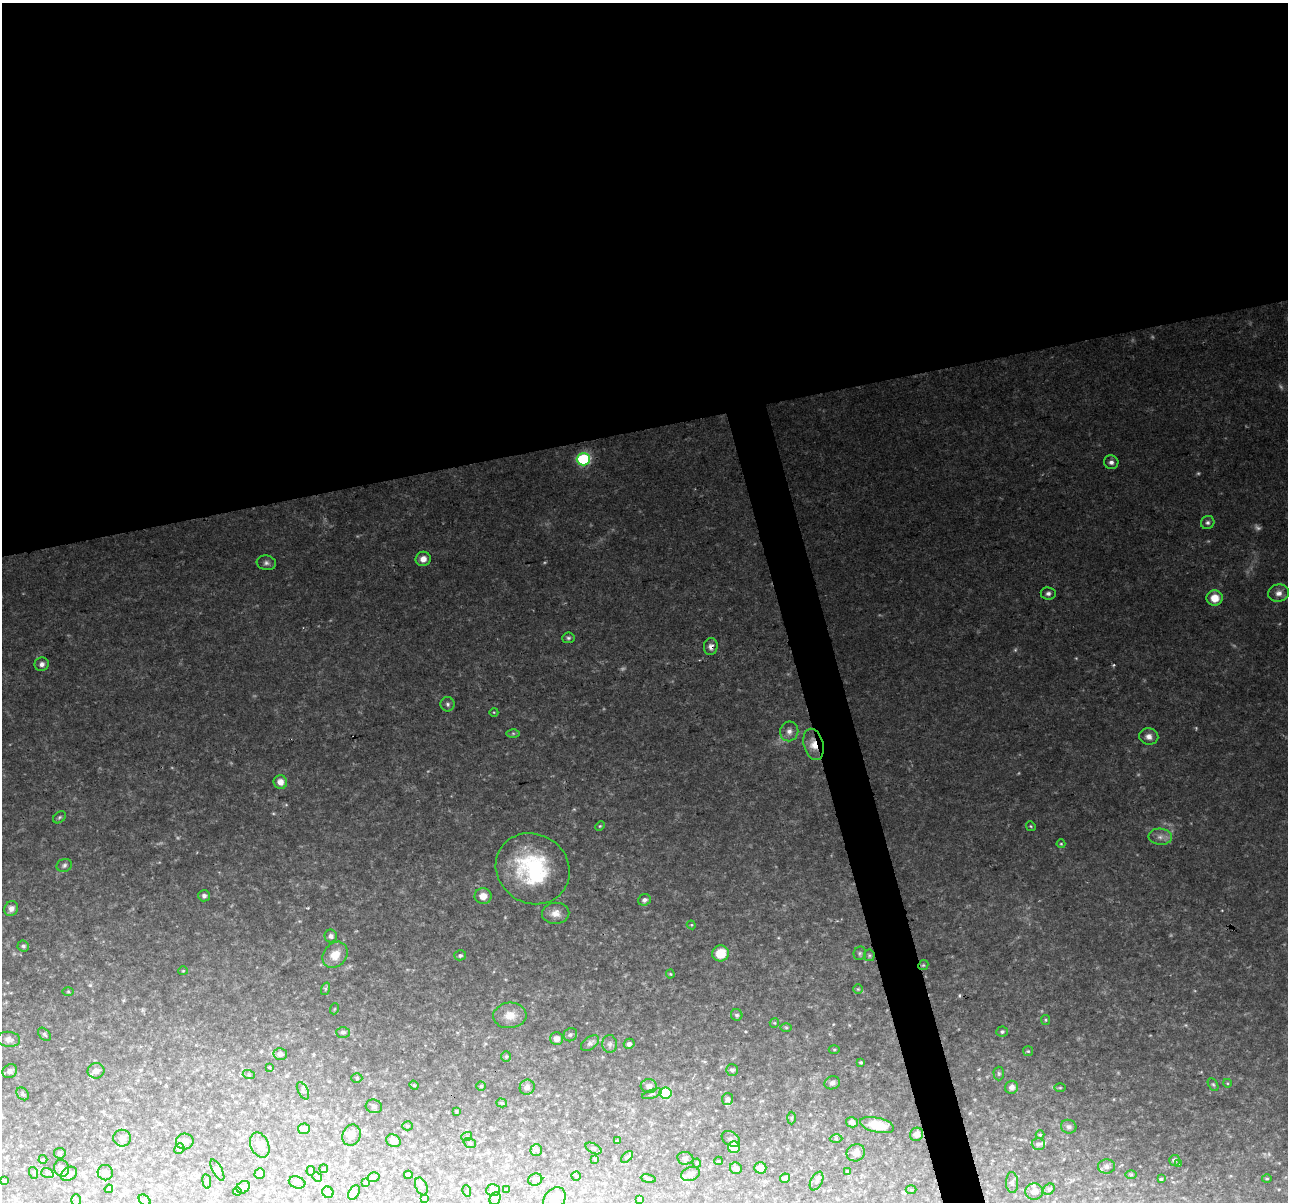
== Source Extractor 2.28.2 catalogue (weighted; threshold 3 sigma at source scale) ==
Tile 2 of 4 x 4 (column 2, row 1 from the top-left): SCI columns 1287-2572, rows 3647-4846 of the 5144 x 4939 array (HDU 1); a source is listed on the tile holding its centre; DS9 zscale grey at full resolution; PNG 1290 x 1204 px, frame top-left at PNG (2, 3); each listed source drawn as its Kron ellipse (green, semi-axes under 4 px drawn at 4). Shown black and unused: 38% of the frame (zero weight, under 2 of 3 exposures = <1% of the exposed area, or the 3 px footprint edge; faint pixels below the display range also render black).
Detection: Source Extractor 2.28.2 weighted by HDU 2 'WHT'; one run over the whole footprint, this tile lists its part. Background 0.0766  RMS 0.0094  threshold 0.0423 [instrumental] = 3 sigma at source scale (4.5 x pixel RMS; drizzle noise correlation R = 1.50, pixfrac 1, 0.0396/0.0396 arcsec/px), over >= 5 px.
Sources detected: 183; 10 too faint to see at this stretch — neither listed nor drawn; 4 inside a brighter listed object's ellipse — not listed separately; the other 169 listed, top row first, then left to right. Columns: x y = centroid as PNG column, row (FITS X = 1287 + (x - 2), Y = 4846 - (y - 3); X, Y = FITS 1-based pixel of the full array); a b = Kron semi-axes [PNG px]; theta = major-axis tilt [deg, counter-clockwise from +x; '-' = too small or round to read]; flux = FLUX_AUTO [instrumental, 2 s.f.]
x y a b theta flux
583 459 6 6 - 120
1111 462 7 6 - 3.8
1208 523 7 6 - 2.7
423 559 7 7 - 6.7
266 563 9 7 -10 3.6
1048 593 7 6 - 3.2
1279 593 10 8 11 6.5
1215 598 8 7 - 15
568 638 6 5 - 2
711 647 8 7 - 4.2
42 664 7 7 - 4.3
448 704 7 7 - 2.6
494 712 4 3 - 0.79
789 731 10 9 - 6.2
513 733 6 4 -1 1.7
1149 737 9 8 - 5.7
814 744 16 9 -75 15
280 782 7 6 - 7.7
59 817 7 5 41 1.8
600 826 5 4 - 1.2
1031 826 5 4 - 1.2
1160 837 11 8 -4 6.1
1061 844 4 4 - 1
64 865 8 6 21 2.6
533 869 38 34 -34 110
204 896 6 5 - 2.8
483 896 8 8 - 9.5
644 900 6 5 - 3.2
11 909 8 6 63 4.8
556 913 13 10 2 9
691 925 4 4 - 1
331 936 6 6 - 3.5
23 946 6 5 - 2
720 953 8 8 - 20
860 953 7 6 - 2
335 955 14 11 50 15
460 955 6 5 - 2.4
869 955 6 5 - 1.5
923 965 5 4 - 1.2
183 971 4 4 - 0.98
670 974 4 4 - 0.98
325 989 6 4 72 1.5
858 989 5 5 - 1.2
68 992 6 4 0 1.1
334 1009 5 3 - 0.88
510 1015 16 13 4 13
737 1015 6 5 - 2.2
1046 1020 5 4 - 1.3
774 1023 5 4 - 1.1
786 1028 6 4 -1 1.2
343 1032 7 5 -1 2.4
1002 1032 6 5 - 1.9
44 1034 8 5 -45 2.1
570 1035 7 6 - 2.4
9 1039 11 7 -5 5.2
557 1039 6 6 - 5.9
590 1043 10 6 36 3.1
610 1044 9 7 89 3.6
629 1044 5 5 - 3.2
834 1050 5 3 - 1.1
1028 1051 5 5 - 1.3
280 1054 7 6 - 3.4
506 1057 5 5 - 1.5
861 1062 3 3 - 1.5
269 1067 4 4 - 0.93
732 1070 6 5 - 3.5
10 1071 8 6 37 3.6
96 1071 8 7 - 5.7
999 1073 7 5 -89 1.5
249 1075 6 4 -18 1.3
357 1078 5 5 - 1.6
832 1083 8 6 19 2.9
1227 1083 4 3 - 0.79
1213 1084 7 4 -62 1.6
414 1085 5 4 - 1.1
481 1086 4 4 - 1.2
649 1086 8 7 - 3.8
527 1087 8 7 - 4.7
1012 1087 7 6 - 4.5
1060 1088 5 3 - 0.96
303 1091 9 5 -63 2.4
665 1093 6 5 - 65
23 1094 7 5 -48 1.6
652 1094 10 4 19 1.9
728 1099 6 5 - 4
502 1103 5 4 - 1.4
374 1106 8 6 -15 2.6
456 1111 3 3 - 0.93
791 1118 6 4 88 1.2
852 1122 6 5 - 4
877 1125 17 7 -13 16
408 1126 5 4 - 1.4
1069 1127 8 7 - 2.5
304 1129 6 5 - 9.6
916 1134 7 6 - 3.9
351 1135 11 9 66 6
1040 1135 4 4 - 1.1
467 1136 5 3 - 1
122 1138 9 8 - 3.6
731 1139 10 7 -33 3
836 1139 6 4 -1 1.4
185 1141 9 8 - 5
393 1141 7 6 - 6.2
617 1141 4 3 - 1.4
470 1143 6 5 - 1.8
1038 1144 6 6 - 3.1
260 1145 13 9 -65 6.8
734 1147 6 6 - 20
593 1148 8 5 -27 2.1
179 1149 5 5 - 1.6
536 1150 6 6 - 2
60 1153 6 5 - 1.8
856 1153 9 8 - 7.2
627 1157 7 4 44 1.7
685 1158 8 6 -8 2.6
43 1159 4 3 - 1.1
595 1159 4 4 - 1.1
1174 1160 5 5 - 3.2
719 1161 4 3 - 0.89
697 1163 4 4 - 1.1
1179 1164 4 3 - 1.8
1106 1166 8 7 - 4.2
62 1168 8 7 - 3.2
736 1168 6 5 - 4.6
760 1168 6 5 - 6.6
324 1169 4 3 - 1.2
217 1170 12 4 -61 2.3
311 1171 4 3 - 0.99
847 1171 3 3 - 1.1
34 1173 6 4 -72 1.3
47 1173 6 5 - 1.8
105 1173 8 7 - 3.1
69 1174 9 6 32 5.2
260 1174 5 5 - 3.3
690 1174 9 6 20 5.1
408 1175 4 4 - 5.1
1131 1175 6 4 0 1
576 1176 4 4 - 1.1
317 1177 5 4 - 1.1
374 1177 6 4 17 1.7
785 1178 5 4 - 4.7
535 1179 7 6 - 2.6
648 1179 7 4 -8 1.2
1161 1179 4 4 - 1.3
1267 1179 5 3 - 1.1
4 1181 4 3 - 1.8
207 1181 7 3 -82 1.4
816 1181 10 6 64 3.2
297 1182 8 6 -17 2.5
365 1182 3 3 - 1.8
1012 1183 10 6 -88 2.8
421 1186 9 5 -65 2.6
243 1187 7 5 43 2.3
109 1189 4 3 - 0.9
1049 1189 6 5 - 2.1
493 1190 7 6 - 2.1
507 1190 3 2 - 0.94
911 1190 5 3 - 0.92
237 1191 4 3 - 2.4
467 1191 6 3 -73 1.2
1034 1191 9 8 - 6.5
328 1192 6 5 - 2.4
354 1193 8 5 62 2
424 1198 4 3 - 0.96
495 1198 7 5 65 1.9
554 1199 13 9 51 11
639 1199 3 3 - 1.4
76 1200 6 5 - 1.4
145 1200 7 4 -41 1.6
Overlapping masked pixels (flux is a lower limit): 3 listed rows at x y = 711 647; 814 744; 923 965
Isophote crosses this tile's border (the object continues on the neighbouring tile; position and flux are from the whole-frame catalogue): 1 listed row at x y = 554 1199
Unlisted compact peaks at least as high as the median listed source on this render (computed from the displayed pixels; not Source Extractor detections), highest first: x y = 1114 665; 308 908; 178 838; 1076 658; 90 985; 849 1025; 745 1031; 1222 910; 142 1010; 1114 1099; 1186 1025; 428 771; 123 1000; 778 938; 1122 1165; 1279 1189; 1171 935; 286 805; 1018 773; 979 1069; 1201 1072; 1138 775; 833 1024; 1150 1035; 1153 337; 721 1067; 970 1113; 975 1099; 357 536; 1118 1072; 1195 991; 603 709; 704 1062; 505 918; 299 921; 1279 1163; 1041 1011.